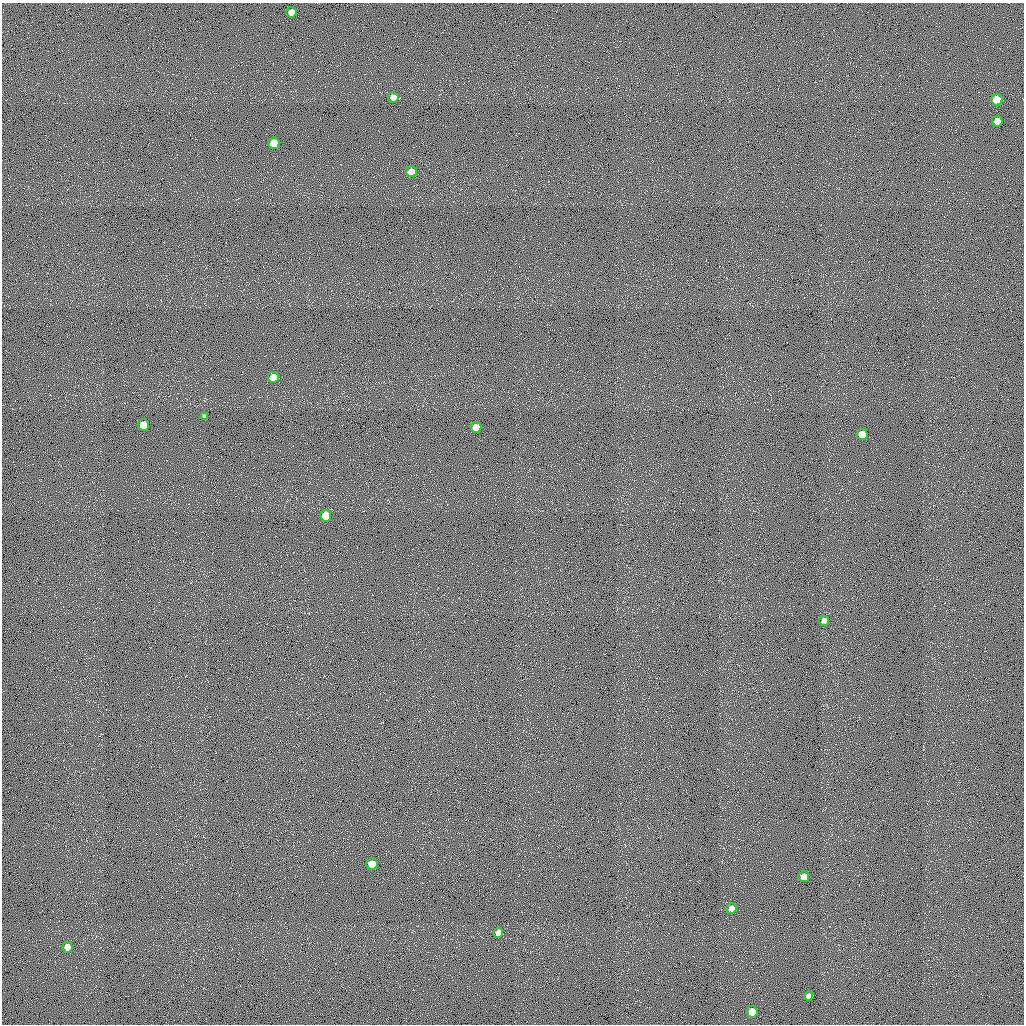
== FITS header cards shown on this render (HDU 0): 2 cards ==
NAXIS1  =                 1022 / length of data axis 1
NAXIS2  =                 1022 / length of data axis 2

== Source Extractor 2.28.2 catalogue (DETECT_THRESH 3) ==
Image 1022 x 1022 px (HDU 0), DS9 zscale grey, 1 PNG px = 1 image px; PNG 1026 x 1026 px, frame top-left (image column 1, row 1022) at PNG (2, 3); each listed source drawn as its Kron ellipse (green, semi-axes under 4 px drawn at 4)
Background 0.563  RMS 94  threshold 283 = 3 sigma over >= 5 px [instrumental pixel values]
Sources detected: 20; all 20 listed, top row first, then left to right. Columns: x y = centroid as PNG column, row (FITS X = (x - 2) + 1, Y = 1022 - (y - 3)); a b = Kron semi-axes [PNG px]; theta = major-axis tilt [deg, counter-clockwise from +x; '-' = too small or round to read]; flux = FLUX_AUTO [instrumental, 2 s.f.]
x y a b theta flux
291 12 5 5 - 54000
393 97 5 5 - 56000
997 100 5 5 - 170000
997 121 5 5 - 82000
274 143 6 5 - 140000
411 172 5 5 - 80000
273 377 5 5 - 70000
205 416 4 3 - 11000
143 425 5 5 - 150000
476 427 5 5 - 89000
862 434 5 5 - 95000
326 516 5 5 - 180000
824 621 5 4 - 26000
372 864 5 5 - 120000
804 877 5 5 - 88000
731 908 5 5 - 27000
498 933 5 4 - 33000
67 947 5 5 - 48000
808 996 4 4 - 23000
752 1012 5 5 - 97000